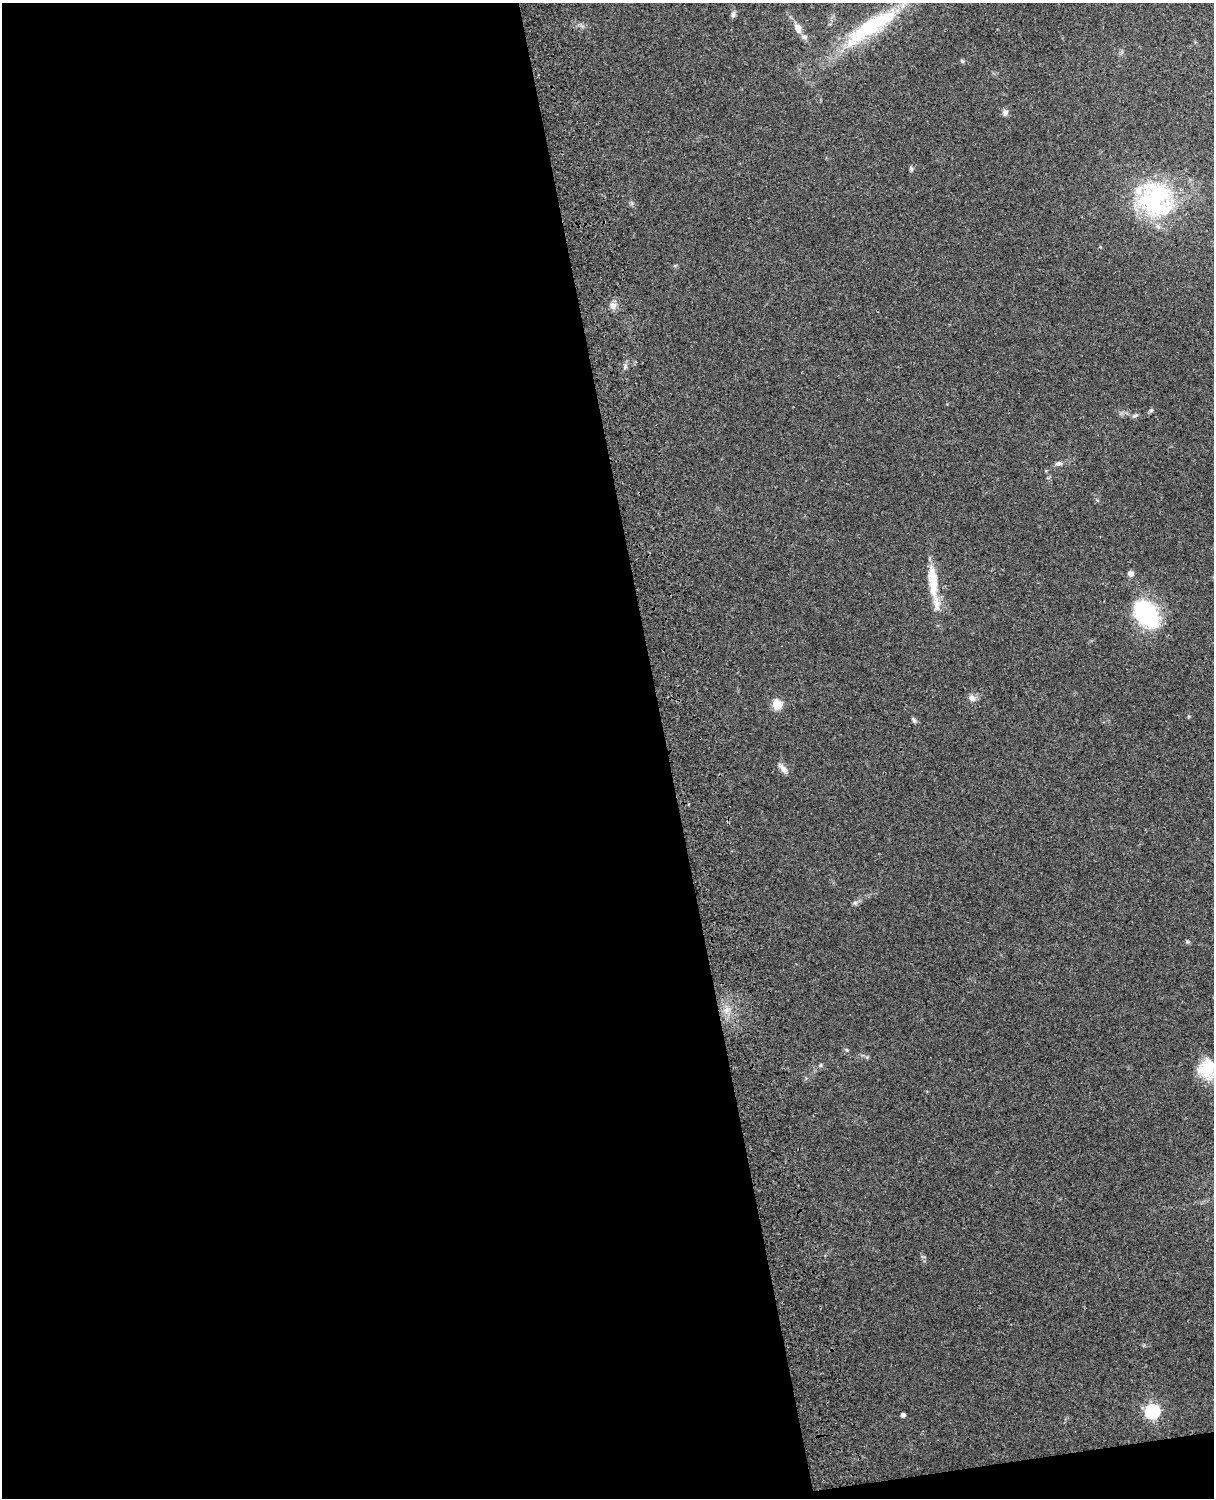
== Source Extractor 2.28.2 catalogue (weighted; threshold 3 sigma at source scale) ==
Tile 9 of 4 x 3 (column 1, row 3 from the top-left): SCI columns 119-1330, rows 165-1660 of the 5088 x 4928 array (HDU 1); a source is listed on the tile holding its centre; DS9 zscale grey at full resolution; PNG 1216 x 1500 px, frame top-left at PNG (2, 3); no overlay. Shown black and unused: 56% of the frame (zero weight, under 3 of 4 exposures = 6% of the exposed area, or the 3 px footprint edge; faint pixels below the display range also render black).
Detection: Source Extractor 2.28.2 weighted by HDU 2 'WHT'; one run over the whole footprint, this tile lists its part. Background 0.215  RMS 0.0084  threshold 0.0378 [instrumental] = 3 sigma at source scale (4.5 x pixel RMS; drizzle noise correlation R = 1.50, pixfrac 1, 0.05/0.05 arcsec/px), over >= 5 px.
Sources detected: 24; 2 inside a brighter listed object's ellipse — not listed separately; the other 22 listed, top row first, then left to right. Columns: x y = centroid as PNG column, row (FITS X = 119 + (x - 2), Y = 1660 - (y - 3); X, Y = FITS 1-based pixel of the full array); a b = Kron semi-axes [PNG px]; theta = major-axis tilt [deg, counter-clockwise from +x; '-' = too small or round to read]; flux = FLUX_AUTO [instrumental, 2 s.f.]
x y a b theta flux
733 14 9 5 82 2.1
870 27 78 17 34 76
798 28 12 8 -68 6.2
962 61 6 4 -46 1.2
1005 113 9 7 67 2.8
911 169 6 5 - 1.4
1156 200 43 42 - 95
613 306 9 8 - 4.2
1151 410 5 5 - 1.3
1134 416 7 5 19 1.7
1058 463 9 6 11 2.5
1130 573 7 7 - 2.9
933 584 40 13 -88 24
1147 613 25 17 -54 99
972 698 9 7 -42 3.9
777 705 5 5 - 39
913 720 8 4 -58 1.5
783 769 15 6 -50 4.2
726 1010 7 5 -90 3.2
1207 1069 24 21 84 27
1152 1411 6 6 - 170
903 1415 4 4 - 3.3
Isophote crosses this tile's border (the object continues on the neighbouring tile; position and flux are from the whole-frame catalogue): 1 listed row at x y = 1207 1069